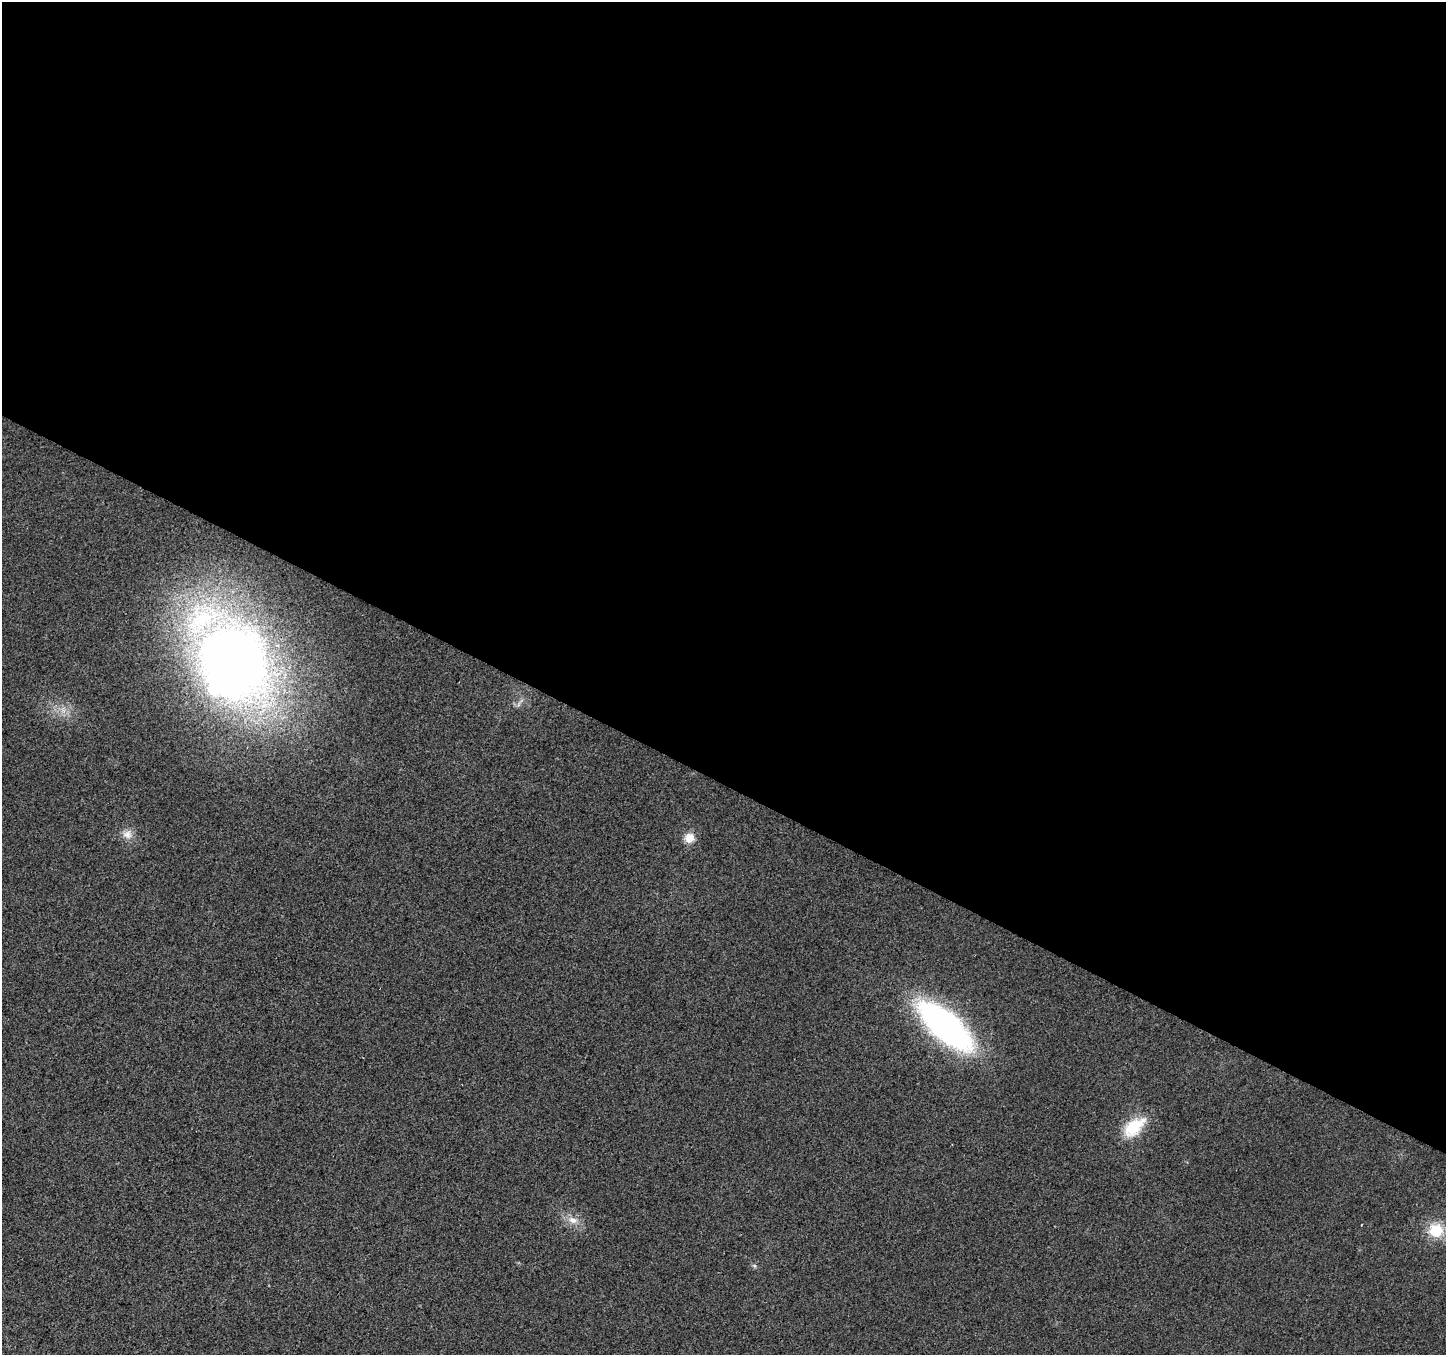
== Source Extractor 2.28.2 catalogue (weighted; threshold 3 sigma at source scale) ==
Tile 3 of 4 x 4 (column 3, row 1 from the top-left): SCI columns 2894-4337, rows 4324-5676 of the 5781 x 5874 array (HDU 1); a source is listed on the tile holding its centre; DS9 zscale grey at full resolution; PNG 1448 x 1357 px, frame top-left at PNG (2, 2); no overlay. Shown black and unused: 58% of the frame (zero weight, under 2 of 3 exposures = <1% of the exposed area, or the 3 px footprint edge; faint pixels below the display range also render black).
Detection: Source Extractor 2.28.2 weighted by HDU 2 'WHT'; one run over the whole footprint, this tile lists its part. Background 0.0221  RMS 0.0079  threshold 0.0355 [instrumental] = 3 sigma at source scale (4.5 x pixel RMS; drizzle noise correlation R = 1.50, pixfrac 1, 0.0396/0.0396 arcsec/px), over >= 5 px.
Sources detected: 9; all 9 listed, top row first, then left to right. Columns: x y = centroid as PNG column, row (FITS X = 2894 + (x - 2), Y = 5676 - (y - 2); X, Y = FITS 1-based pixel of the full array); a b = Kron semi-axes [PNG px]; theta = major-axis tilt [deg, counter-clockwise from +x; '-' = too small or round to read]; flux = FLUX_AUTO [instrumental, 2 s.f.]
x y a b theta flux
232 660 82 58 -53 880
519 704 7 4 71 1.7
127 834 13 12 - 7.1
689 838 13 12 - 8.8
945 1026 46 19 -41 320
1134 1127 33 17 40 28
573 1220 15 9 -22 7.7
1436 1230 19 17 -14 23
754 1266 7 4 -45 1.4